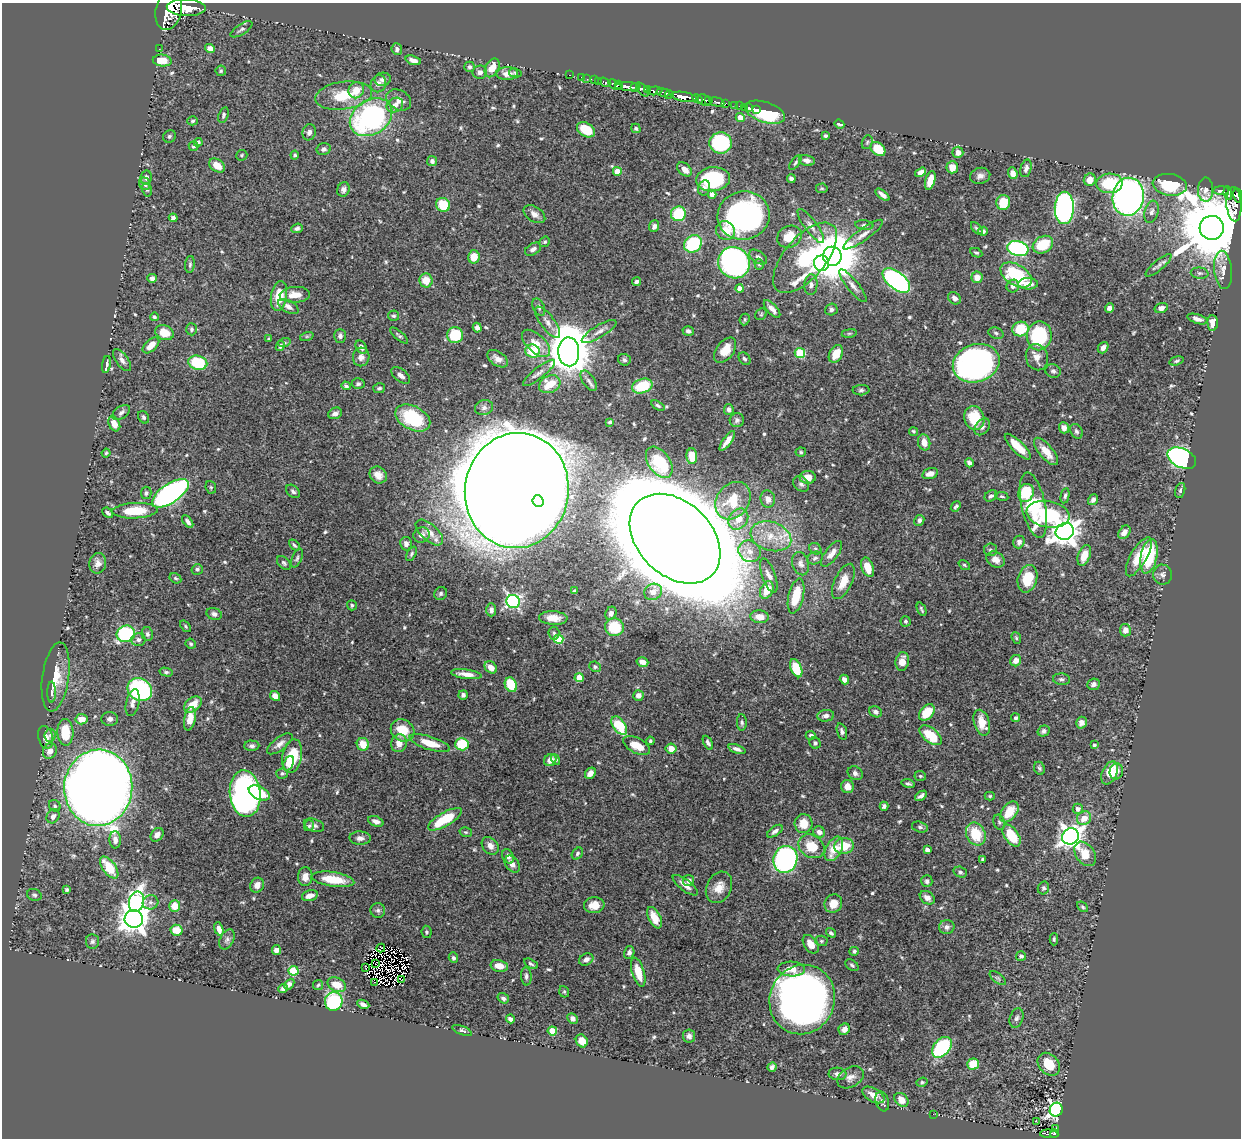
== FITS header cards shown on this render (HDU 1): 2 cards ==
NAXIS1  =                 1239
NAXIS2  =                 1136

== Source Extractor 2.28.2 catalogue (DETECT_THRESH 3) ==
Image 1239 x 1136 px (HDU 1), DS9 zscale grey, 1 PNG px = 1 image px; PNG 1243 x 1140 px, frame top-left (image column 1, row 1136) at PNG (2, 3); each listed source drawn as its Kron ellipse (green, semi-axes under 4 px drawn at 4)
Background 0.439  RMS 0.013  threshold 0.0378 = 3 sigma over >= 5 px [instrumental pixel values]
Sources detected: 608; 6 with non-positive FLUX_AUTO (blend fragments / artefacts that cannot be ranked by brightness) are neither listed nor drawn; of the other 602, the 500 brightest by FLUX_AUTO listed and drawn (102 fainter detections omitted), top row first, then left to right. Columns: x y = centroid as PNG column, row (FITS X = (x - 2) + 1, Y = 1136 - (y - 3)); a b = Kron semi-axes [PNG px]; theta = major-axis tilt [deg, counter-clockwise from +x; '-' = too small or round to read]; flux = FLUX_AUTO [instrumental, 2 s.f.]
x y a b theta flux
186 8 19 8 -2 2000
169 10 20 13 78 3100
241 29 12 5 32 2.4
210 48 5 4 - 4.4
159 49 2 2 - 4.9
397 49 6 5 - 2.8
162 60 9 6 -5 20
413 60 8 4 -18 4.7
470 67 5 5 - 2.2
492 68 10 6 61 12
221 71 5 5 - 1.3
480 72 7 6 - 3.3
507 73 11 6 3 6
515 73 6 4 -11 1.3
570 75 3 2 - 12
581 77 2 2 - 8.1
383 79 8 6 11 3.4
587 79 2 2 - 10
594 80 2 2 - 8.1
598 81 2 2 - 7.8
604 82 6 3 -22 50
378 84 9 7 62 4.9
615 85 7 4 -30 450
619 85 4 3 - 230
628 86 13 3 -1 680
635 87 3 2 - 130
642 89 8 4 -49 94
356 90 8 7 - 12
648 90 4 3 - 120
654 91 8 4 5 240
663 92 7 3 -11 140
669 95 4 3 - 530
344 96 29 14 8 28
684 97 13 5 -9 1100
697 99 5 3 - 230
399 100 13 9 -30 6.1
704 100 7 5 -33 440
709 100 3 2 - 140
717 102 7 3 -14 100
725 103 3 3 - 91
395 105 9 7 30 5.1
735 105 3 3 - 26
739 106 2 2 - 6.7
744 107 2 2 - 6.7
749 107 3 3 - 4.9
756 109 3 2 - 10
765 112 21 10 -18 61
223 115 8 5 72 1.9
371 117 23 17 33 190
740 117 4 4 - 8.3
193 121 5 4 - 1.3
839 124 5 3 - 2.4
636 128 5 4 - 1.6
586 130 10 6 -31 21
309 132 8 6 70 3.7
169 136 7 6 - 1.8
825 136 4 3 - 1.8
198 142 4 4 - 2.6
867 142 7 5 69 1.7
721 143 11 10 - 97
194 146 5 4 - 1.6
324 149 7 5 20 2.6
878 149 8 6 -42 25
958 152 5 5 - 6
242 155 6 5 - 1.2
295 155 4 4 - 1.4
807 160 8 5 -14 4.1
432 161 5 5 - 2.6
795 163 8 4 53 1.5
217 166 9 6 -36 11
952 167 6 6 - 9.4
1026 168 9 5 75 3.3
685 169 8 5 -42 6.9
617 171 4 4 - 17
920 172 6 4 31 6.8
1013 173 6 4 -68 6.5
980 176 10 8 14 4.2
146 177 7 5 77 2.7
713 179 17 12 6 80
791 179 4 4 - 3
930 180 10 4 74 13
1090 180 6 6 - 9.2
1109 183 13 10 5 39
145 184 6 5 - 2.8
1170 185 17 11 -9 45
704 188 8 6 78 3.5
822 188 6 5 - 1.2
343 189 7 6 - 3.2
147 190 7 5 -74 1.3
1206 190 12 7 89 4.7
1221 191 8 3 1 190
1228 193 7 3 -82 170
712 194 4 4 - 7.2
882 195 8 4 -39 3.9
1238 195 7 3 -80 220
1128 197 19 15 81 460
1003 202 7 7 - 24
1234 204 17 7 -86 280
443 205 7 6 - 25
1064 208 16 9 88 270
1152 212 11 7 73 3.8
534 214 12 7 -33 5.3
678 214 7 7 - 40
744 216 26 24 14 220
173 218 4 4 - 2.2
864 225 9 4 -7 2.1
654 226 6 5 - 3
811 226 20 6 -53 5.1
297 228 6 4 20 2.5
977 228 7 3 -48 1.7
1212 228 12 12 - 12000
725 231 10 9 - 13
983 231 4 4 - 2.1
863 235 24 6 36 7.2
789 237 13 10 28 16
545 242 6 4 42 1.4
693 244 9 8 - 61
1043 245 11 8 30 26
533 249 9 5 30 3.8
1018 249 11 7 -12 140
976 253 6 4 -27 1.7
832 256 9 9 - 4700
474 257 6 5 - 12
758 257 10 5 -35 2.7
805 258 43 20 49 98
734 263 16 15 - 300
822 263 8 7 - 310
190 264 8 4 84 1.7
759 264 6 4 -73 1.2
1159 265 16 5 40 3.6
1223 270 19 9 -84 8.3
1200 273 9 5 -6 2.2
1016 275 17 10 -31 60
977 277 5 5 - 8.2
152 278 4 4 - 2.8
426 280 7 6 - 15
896 281 16 8 -40 220
636 282 4 3 - 2.4
1028 284 10 5 0 7.5
811 285 10 6 85 3.4
853 286 20 5 -51 5
1013 286 6 6 - 3.8
740 289 4 4 - 8.7
295 295 15 8 4 11
279 296 15 8 81 20
954 298 7 5 -39 3.6
288 307 11 6 -31 4.3
539 307 9 5 -66 2.4
1109 308 5 4 - 4.5
1161 308 7 5 15 4.4
772 309 11 5 -48 4.3
831 309 6 6 - 2.5
761 314 6 5 - 1.3
394 316 5 5 - 1.7
154 317 4 4 - 1.6
745 319 6 5 - 1.5
1197 319 10 4 -17 4.3
548 322 19 7 -54 5.5
1213 323 8 5 -88 7
477 328 5 4 - 3.4
192 329 6 5 - 1.9
1020 329 8 7 - 30
599 331 20 6 31 5.6
688 331 6 4 -18 2.5
164 333 9 7 -21 13
849 333 7 4 8 1.3
996 333 8 5 -19 2.2
399 335 11 4 -41 1.9
455 335 8 8 - 34
307 336 7 4 18 1.4
340 336 7 5 89 2.9
1039 336 14 12 81 69
269 339 4 3 - 1.8
284 343 6 4 19 1.2
536 343 17 9 -43 12
151 345 10 5 42 8
280 346 5 3 - 1.7
361 347 7 5 -56 3.5
1103 348 6 4 53 4.1
725 350 14 8 53 18
532 351 7 6 - 30
569 352 14 10 -88 3900
800 353 5 5 - 48
836 354 9 6 60 12
361 357 9 8 - 5.6
1037 357 13 11 -76 7.5
498 359 11 7 -34 5.3
745 359 7 5 -54 2.2
122 360 13 6 -54 3.9
624 360 6 5 - 2.4
1176 361 7 4 14 1.4
198 363 9 7 -14 42
976 363 24 19 18 330
106 364 8 3 80 3.4
1053 371 8 6 -23 2.4
539 373 20 5 39 4.2
401 375 11 6 -39 4.3
589 381 11 6 -56 3.3
358 384 6 5 - 2.2
550 384 11 8 27 19
346 386 5 4 - 1.9
642 386 10 7 18 34
379 388 6 5 - 1.7
861 390 8 5 1 2.1
658 406 7 4 -32 1.7
484 408 9 7 17 3.3
729 410 5 5 - 2.9
121 412 10 6 35 2.8
335 413 7 5 24 3.7
143 417 7 5 -58 1.7
413 418 19 11 -27 55
974 418 12 10 -72 26
737 420 7 7 - 2.7
610 422 3 3 - 1.2
114 424 8 5 -65 8.6
982 427 9 6 51 3
1064 428 5 5 - 5
913 431 5 4 - 1.4
1076 431 8 5 -61 2.2
727 441 12 4 54 6.1
924 442 8 6 -75 8
1018 447 17 5 -44 14
1046 451 17 7 -50 13
801 452 5 4 - 1.2
106 453 4 4 - 1.2
692 456 8 5 -87 14
1182 458 15 9 -25 270
659 462 17 10 -55 45
969 463 5 4 - 3.5
930 474 8 5 16 6.2
378 475 9 7 -42 7
808 477 8 6 0 9.4
801 484 9 7 -43 2.8
211 487 6 5 - 1.3
1180 490 8 4 74 1.6
293 491 8 5 -41 2.4
517 491 58 52 81 12000
146 493 6 5 - 1.7
170 493 21 9 34 220
1026 493 9 7 67 31
991 496 7 5 32 2.1
1002 496 6 4 -10 1.4
1065 496 8 4 78 1.9
768 499 9 7 -76 4.3
1093 500 6 4 53 3
538 501 6 5 - 550
733 501 20 16 53 27
1033 505 33 12 -78 67
956 506 6 3 51 1.8
135 511 23 7 2 29
108 513 6 3 -41 2.2
1048 514 22 13 -10 60
738 519 11 9 52 11
919 520 5 5 - 2.9
188 522 7 4 -53 3
1065 531 9 8 - 1000
429 532 17 8 -42 9
1124 532 7 5 51 5.3
422 535 8 7 - 4.2
771 536 21 14 -18 20
675 539 52 37 -44 21000
1019 542 6 5 - 3.4
406 544 7 5 -78 3.9
294 545 6 3 -46 1.7
815 549 6 5 - 1.7
990 550 6 6 - 2
750 551 11 10 - 7.7
411 554 8 4 63 1.6
831 554 15 6 53 7.4
1084 555 11 6 69 13
1149 556 17 8 78 48
1139 557 22 8 60 19
297 558 10 5 67 1.9
815 558 8 6 21 2.6
996 559 9 7 -30 6.7
98 563 10 8 78 4.9
284 563 8 5 -46 1.9
801 564 12 8 -74 4.4
964 565 6 4 -36 1.2
868 567 10 6 -70 11
197 569 5 5 - 1.8
1163 575 10 9 - 3.6
769 576 18 6 -70 5.2
175 578 6 5 - 1.6
1027 579 14 9 75 22
843 581 19 8 65 15
767 590 9 6 64 15
575 591 3 3 - 1.6
653 592 9 8 - 6.4
441 594 7 6 - 2.2
796 596 18 7 77 25
513 601 7 6 - 190
352 605 5 5 - 1.7
922 609 7 3 -67 1.5
491 610 6 5 - 3.1
611 613 7 5 65 3.3
214 614 8 6 -20 3.1
759 617 9 6 -7 9.4
553 618 14 7 -3 9.8
905 621 5 5 - 1.3
185 626 7 4 -51 1.3
614 627 9 9 - 30
1125 630 6 5 - 5.4
554 633 6 5 - 1.9
126 634 9 8 - 93
147 634 7 5 -76 2.2
1016 638 6 4 -68 1.3
559 639 5 4 - 33
138 640 7 6 - 3.1
191 644 5 4 - 1.7
902 661 9 6 79 8.2
1016 661 6 5 - 5.4
642 662 6 4 -18 5.6
491 667 7 5 -42 7.8
595 667 6 5 - 1.6
796 668 9 5 -68 29
166 672 7 4 -13 1.5
466 674 15 4 -7 7.3
56 677 35 13 82 20
579 678 4 4 - 19
844 679 5 4 - 4.2
1061 679 8 5 -4 2.2
1094 684 6 5 - 2.9
511 685 7 6 - 28
140 690 13 11 -31 110
52 692 10 4 89 2.1
463 695 5 4 - 2.9
638 695 5 5 - 4.8
275 696 5 4 - 7.6
133 703 13 6 77 4.8
193 704 10 6 38 14
876 712 6 5 - 3
927 712 9 6 48 24
826 716 8 6 9 4.1
1016 718 4 4 - 2.1
82 719 6 5 - 11
110 719 8 7 - 3.5
190 719 12 5 78 13
742 722 8 5 -87 2
982 723 13 7 -73 15
1081 723 6 5 - 3.1
619 726 10 6 -55 38
403 730 12 10 -35 17
842 731 8 4 -72 2.6
1044 731 6 5 - 2.3
65 732 13 8 -87 22
50 735 6 5 - 2.2
811 735 5 4 - 1.9
930 735 13 7 -39 27
46 737 11 7 -76 6.4
650 741 4 3 - 1.4
399 743 9 7 67 7.5
430 743 21 6 -18 17
708 743 7 3 -61 2.5
815 743 6 5 - 1.9
280 744 15 6 37 4.9
363 744 6 6 - 14
462 744 7 6 - 36
637 745 15 7 -27 13
1094 745 3 3 - 1.3
252 746 7 5 -1 2.3
671 749 5 5 - 7.8
737 749 9 4 -19 3.3
50 751 8 6 67 6.6
292 756 17 9 79 36
556 759 5 4 - 1.5
550 760 6 5 - 8
289 763 7 5 67 7
1039 768 7 5 -64 1.6
1116 771 8 6 77 5.5
282 773 6 5 - 1.7
590 773 6 4 49 5.3
855 773 8 6 -33 3
1110 773 12 7 66 17
920 776 6 5 - 1.5
908 784 7 4 -14 1.9
847 786 6 6 - 5.8
98 788 38 34 85 2300
245 793 23 15 -84 340
259 793 11 6 -26 24
921 796 6 3 33 2.8
990 796 5 4 - 1.2
55 806 6 5 - 1.8
884 806 4 4 - 2.3
1078 809 5 5 - 4
1009 812 12 7 52 21
53 816 7 6 - 3.7
1084 818 7 6 - 10
445 819 19 7 30 32
376 821 8 5 -20 4.1
999 822 8 5 -70 1.8
804 824 9 9 - 13
314 825 10 6 -20 3.1
309 826 5 5 - 1.5
920 827 8 5 -15 2.3
775 831 9 4 35 3.3
466 832 6 4 -18 1.2
819 832 6 5 - 4.5
976 834 12 9 -65 27
157 835 7 6 - 4.3
1011 836 12 7 -55 30
1070 836 8 8 - 640
360 838 10 6 -2 3.9
115 840 8 5 -88 5.1
490 846 9 7 -49 5.9
811 846 14 11 -34 21
844 846 10 8 6 19
834 849 13 8 61 16
927 850 4 4 - 4
577 853 6 5 - 1.7
1085 854 13 9 -54 15
508 856 7 5 -67 4
785 859 13 12 - 220
983 859 4 3 - 1.9
512 864 9 6 -55 4.7
109 867 13 6 -53 24
960 872 7 5 -15 2
305 877 9 7 85 6.4
333 879 21 7 -8 26
689 880 6 5 - 4.2
927 881 6 5 - 2.4
257 885 7 6 - 5.2
685 885 15 5 -37 6.9
719 887 16 12 63 11
1043 888 6 5 - 1.7
67 890 3 3 - 1.5
34 895 7 5 -19 1.9
310 896 8 5 15 7.2
927 898 8 6 -34 5.5
136 902 10 7 75 210
150 902 8 7 - 3.2
833 904 9 8 - 9.7
594 905 10 8 6 10
175 906 6 5 - 12
1083 907 6 4 -41 1.4
378 910 7 7 - 2.3
655 918 11 6 -64 13
134 919 9 9 - 1200
947 927 8 7 - 3.2
219 929 7 4 -72 5
176 930 6 5 - 16
427 932 6 5 - 1.6
831 933 5 4 - 1.7
227 939 11 6 64 3.1
1054 939 6 4 -90 1.4
92 941 7 6 - 2.4
821 941 6 5 - 1.5
811 944 10 6 -54 9.4
381 948 4 2 - 2.9
276 950 5 4 - 5.2
854 951 5 4 - 1.8
629 953 6 5 - 3.3
1021 956 5 4 - 1.8
453 958 5 4 - 2
586 959 7 5 29 3.9
376 964 4 2 - 2.7
531 964 7 4 -29 1.8
852 965 7 5 -37 1.8
499 966 9 6 -11 9.9
366 968 3 2 - 3.2
791 969 14 7 -2 12
293 971 5 5 - 49
638 972 15 6 -73 17
526 976 9 5 -86 2.5
998 978 9 5 -38 1.8
402 980 4 2 - 1.4
374 982 3 2 - 3
289 984 6 4 48 3.3
318 985 5 5 - 1.3
337 985 10 7 -26 15
283 989 5 4 - 2.7
564 992 6 4 -70 1.3
503 998 6 4 -36 2.5
802 1000 35 32 65 800
334 1001 9 9 - 82
363 1004 6 3 -25 3.5
573 1018 5 4 - 3.5
1016 1018 10 6 69 2.8
510 1019 4 4 - 3.6
844 1029 6 5 - 5.1
462 1030 10 4 -21 2.1
552 1031 4 4 - 23
689 1036 6 6 - 2.8
582 1041 7 5 -57 8
942 1047 12 8 48 86
973 1064 6 5 - 17
1049 1064 13 9 -46 18
772 1067 4 4 - 2.3
837 1074 9 6 -4 3.5
850 1077 14 9 29 5.7
922 1082 6 4 18 1.5
873 1095 12 6 -29 7.7
901 1100 8 6 -44 8.8
882 1101 10 6 -73 3.1
1056 1110 7 6 - 300
933 1114 2 2 - 5.1
1036 1121 2 2 - 2.5
1056 1128 3 2 - 11
1049 1134 9 3 -4 57
1054 1134 4 3 - 46
At the frame edge (FLAGS 8, measured only in part): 2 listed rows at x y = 169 10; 1238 195
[102 fainter detections neither listed nor drawn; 6 non-positive-flux detections neither listed nor drawn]